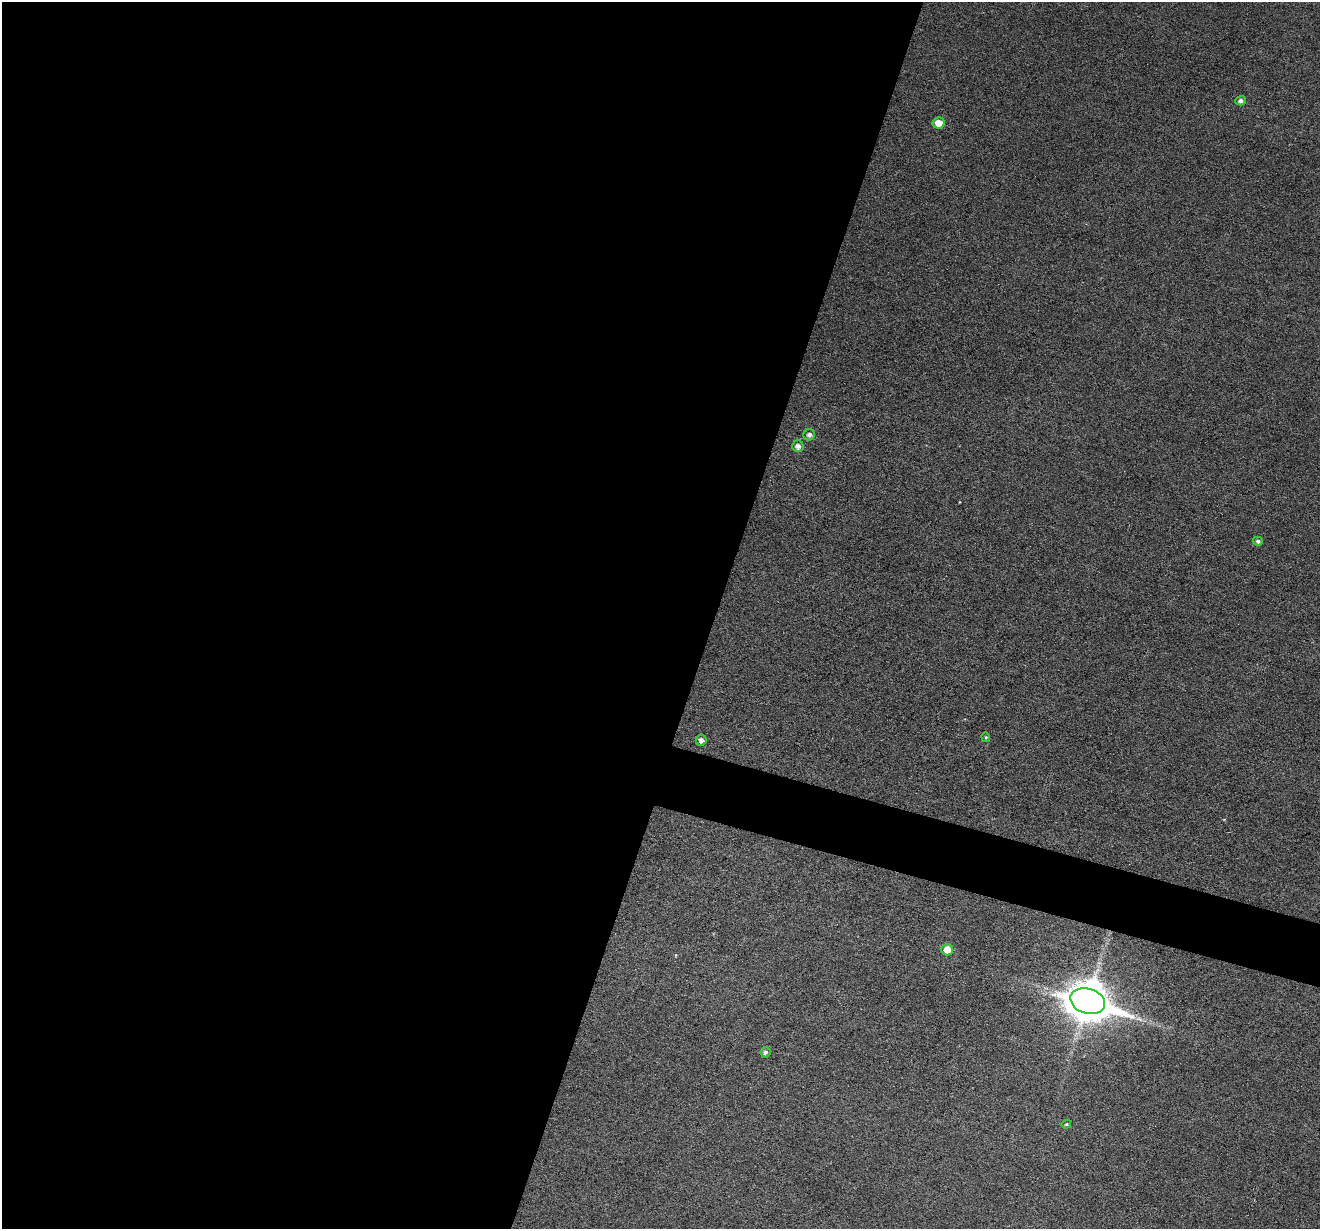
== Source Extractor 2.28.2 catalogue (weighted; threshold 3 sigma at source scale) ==
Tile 5 of 4 x 4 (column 1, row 2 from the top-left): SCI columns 4-1321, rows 2708-3934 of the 5274 x 5288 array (HDU 1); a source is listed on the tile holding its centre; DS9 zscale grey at full resolution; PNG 1322 x 1231 px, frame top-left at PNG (2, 2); each listed source drawn as its Kron ellipse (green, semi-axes under 4 px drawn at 4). Shown black and unused: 57% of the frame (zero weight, under 3 of 6 exposures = <1% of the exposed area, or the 3 px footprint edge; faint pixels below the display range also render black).
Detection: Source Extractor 2.28.2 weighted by HDU 2 'WHT'; one run over the whole footprint, this tile lists its part. Background 0.0504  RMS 0.0056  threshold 0.0228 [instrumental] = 3 sigma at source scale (4.09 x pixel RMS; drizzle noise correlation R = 1.36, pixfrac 0.8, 0.05/0.05 arcsec/px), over >= 5 px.
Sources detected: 11; all 11 listed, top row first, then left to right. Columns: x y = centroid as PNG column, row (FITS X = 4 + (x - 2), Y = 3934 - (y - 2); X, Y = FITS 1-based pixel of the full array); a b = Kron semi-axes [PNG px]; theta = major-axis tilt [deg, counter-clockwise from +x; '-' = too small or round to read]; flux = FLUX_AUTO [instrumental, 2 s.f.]
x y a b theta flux
1241 101 5 4 - 1.7
939 123 6 5 - 6.2
809 435 6 5 - 2
798 446 6 5 - 2.2
1258 541 5 4 - 1.3
986 737 5 4 - 0.64
701 740 5 5 - 2.4
947 950 6 5 - 7
1088 1001 18 12 -17 1400
765 1052 5 5 - 1.3
1066 1124 5 4 - 0.63